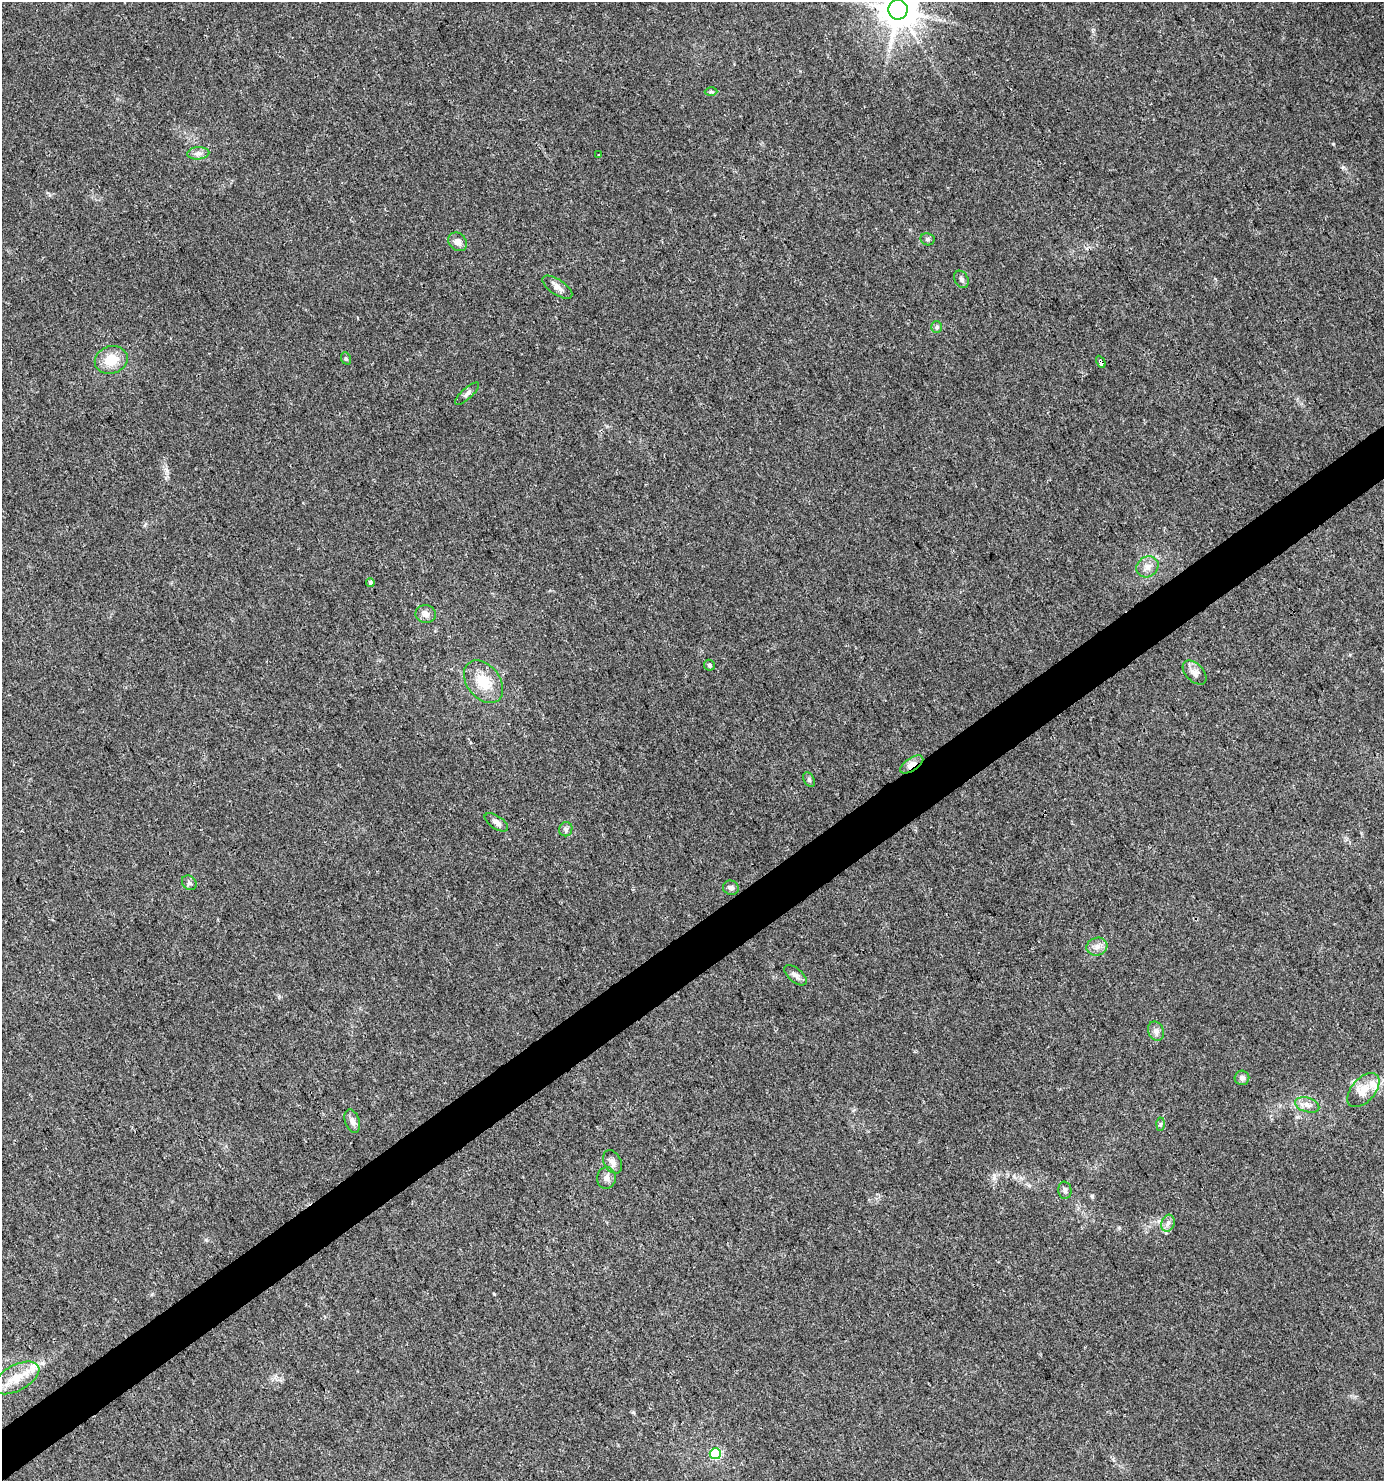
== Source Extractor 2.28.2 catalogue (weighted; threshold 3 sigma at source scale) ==
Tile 7 of 4 x 4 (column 3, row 2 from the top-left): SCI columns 2952-4333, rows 2958-4436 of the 5840 x 5920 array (HDU 1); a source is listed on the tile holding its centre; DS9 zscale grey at full resolution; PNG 1386 x 1483 px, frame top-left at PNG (2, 2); each listed source drawn as its Kron ellipse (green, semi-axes under 4 px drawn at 4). Shown black and unused: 4% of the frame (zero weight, under 3 of 4 exposures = <1% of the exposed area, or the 3 px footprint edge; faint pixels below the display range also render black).
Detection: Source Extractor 2.28.2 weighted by HDU 2 'WHT'; one run over the whole footprint, this tile lists its part. Background 0.0182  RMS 0.0038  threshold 0.0171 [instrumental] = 3 sigma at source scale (4.5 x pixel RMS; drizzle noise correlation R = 1.50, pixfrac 1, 0.0396/0.0396 arcsec/px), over >= 5 px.
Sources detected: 41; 2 inside a brighter listed object's ellipse — not listed separately; the other 39 listed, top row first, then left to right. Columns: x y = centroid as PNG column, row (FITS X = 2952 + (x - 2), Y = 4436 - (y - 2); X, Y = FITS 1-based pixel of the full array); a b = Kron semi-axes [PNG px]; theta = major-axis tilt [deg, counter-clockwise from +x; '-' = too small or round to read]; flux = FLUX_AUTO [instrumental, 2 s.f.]
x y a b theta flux
898 10 10 9 - 990
711 92 6 4 -1 0.6
198 153 11 6 4 1.7
599 155 3 3 - 0.5
928 239 7 6 - 0.87
458 242 10 8 -41 2.5
961 279 9 6 -60 1.1
557 287 17 7 -34 2.3
937 327 6 5 - 0.74
346 358 6 5 - 0.6
111 360 17 13 22 8.2
1101 362 6 3 -62 2.3
467 394 15 5 43 1.5
1147 567 11 10 - 2.7
370 582 4 4 - 0.85
426 614 10 9 - 1.9
709 665 5 5 - 0.64
1195 673 14 8 -46 2.3
483 682 24 16 -52 9.5
912 764 13 6 34 3.4
809 780 8 5 -63 0.77
496 822 13 6 -34 1.9
566 829 7 6 - 0.98
189 883 8 6 -45 0.98
731 888 8 7 - 1.3
1097 947 11 8 17 2.4
795 975 13 6 -40 1.7
1156 1031 10 7 -66 1.7
1242 1078 7 7 - 1.3
1363 1090 20 11 48 5.5
1307 1105 12 7 -16 2.2
352 1121 12 7 -70 2
1160 1124 6 4 88 0.58
613 1162 12 8 -61 2.1
606 1178 11 9 82 2
1065 1190 8 6 -83 1.2
1168 1223 9 6 71 1.5
16 1378 25 12 28 8
715 1454 5 5 - 24
Overlapping masked pixels (flux is a lower limit): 2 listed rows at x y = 1101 362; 912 764
Isophote crosses this tile's border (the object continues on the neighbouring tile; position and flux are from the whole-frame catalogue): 1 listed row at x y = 898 10
Unlisted compact peaks at least as high as the median listed source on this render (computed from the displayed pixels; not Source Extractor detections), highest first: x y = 1343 167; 1092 1196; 1119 1228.